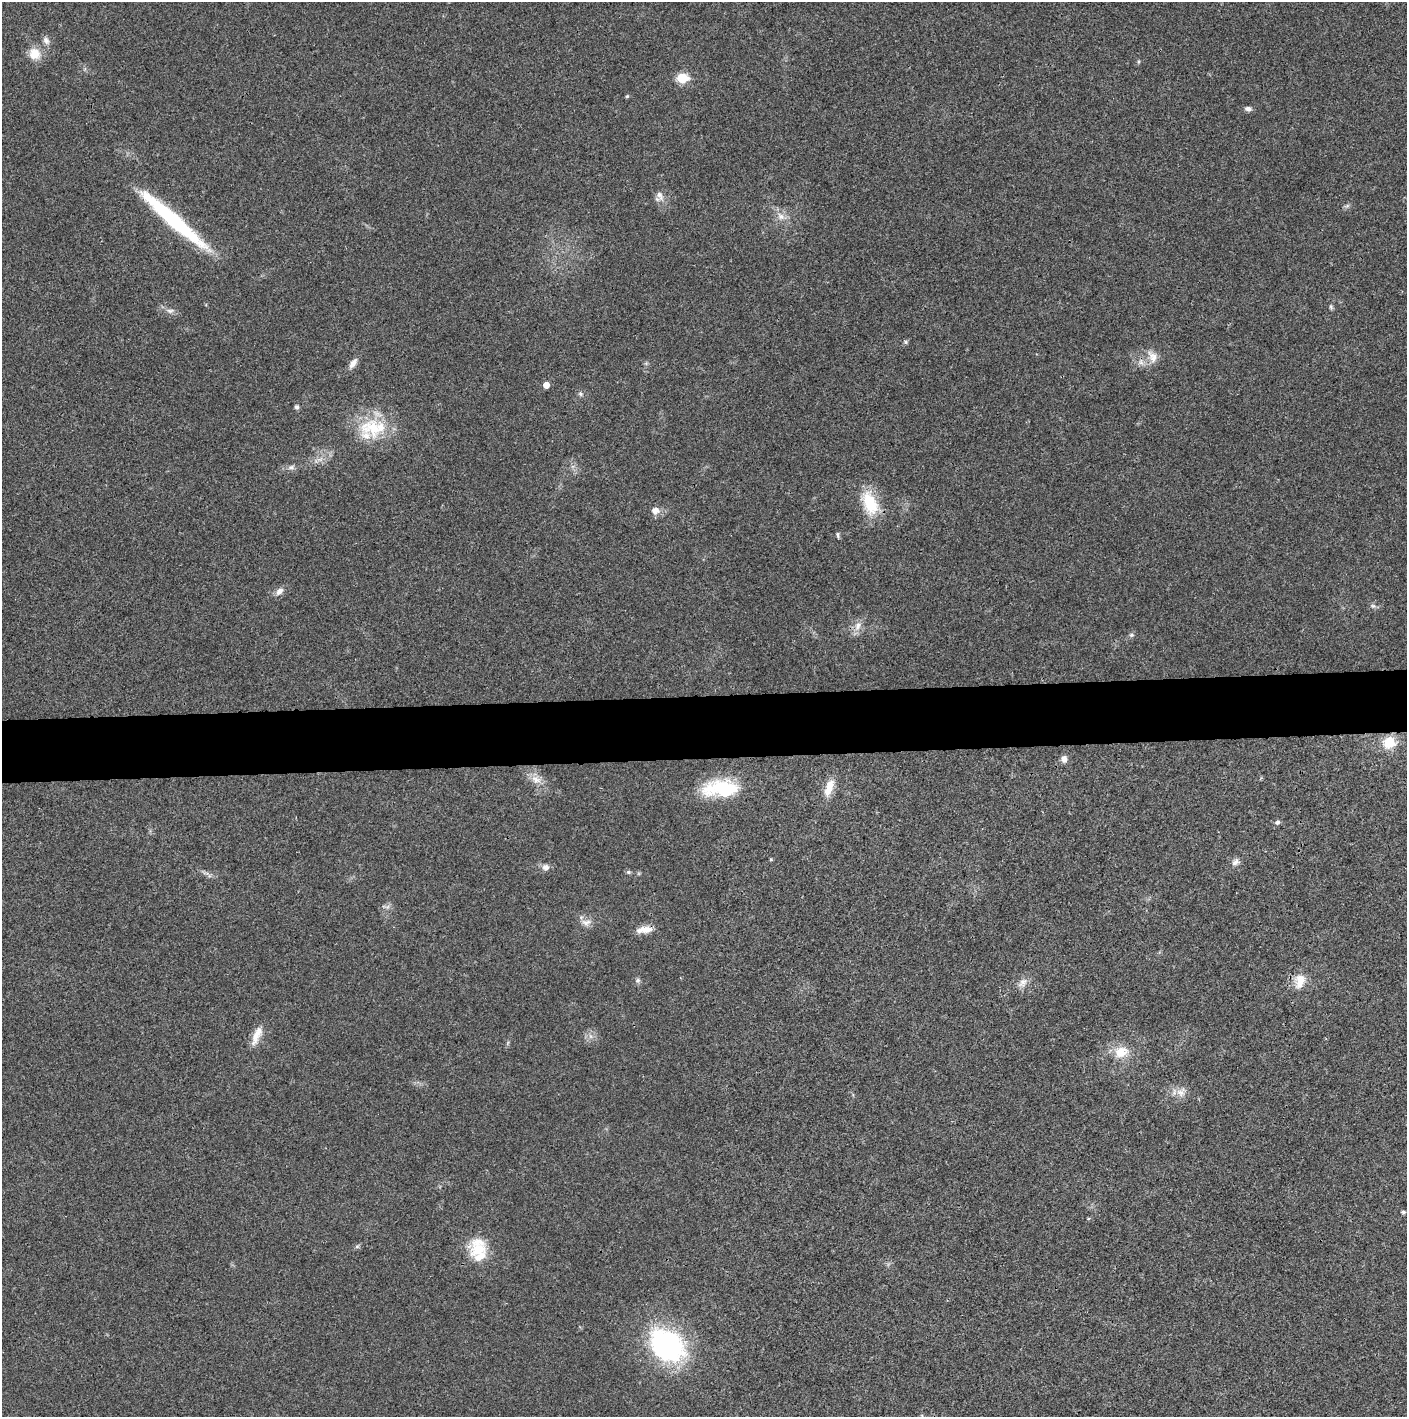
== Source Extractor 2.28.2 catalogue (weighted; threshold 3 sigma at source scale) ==
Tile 5 of 3 x 3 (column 2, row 2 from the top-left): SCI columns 1410-2814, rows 1415-2829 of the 4221 x 4243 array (HDU 1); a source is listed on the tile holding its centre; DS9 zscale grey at full resolution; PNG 1409 x 1419 px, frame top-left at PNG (2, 2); no overlay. Shown black and unused: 4% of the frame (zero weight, under 3 of 4 exposures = <1% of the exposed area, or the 3 px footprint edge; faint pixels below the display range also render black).
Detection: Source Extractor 2.28.2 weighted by HDU 2 'WHT'; one run over the whole footprint, this tile lists its part. Background 0.019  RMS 0.0051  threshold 0.0229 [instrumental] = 3 sigma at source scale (4.5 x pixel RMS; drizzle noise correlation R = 1.50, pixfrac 1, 0.05/0.05 arcsec/px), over >= 5 px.
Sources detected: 51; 1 inside a brighter listed object's ellipse — not listed separately; the other 50 listed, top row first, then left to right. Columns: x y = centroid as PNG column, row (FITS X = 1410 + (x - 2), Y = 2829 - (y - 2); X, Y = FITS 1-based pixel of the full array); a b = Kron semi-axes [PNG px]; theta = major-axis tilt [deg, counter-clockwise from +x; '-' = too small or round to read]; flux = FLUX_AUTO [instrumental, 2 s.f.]
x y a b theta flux
46 40 11 8 -59 2.3
35 54 16 15 - 7.5
682 78 6 5 - 26
627 96 5 4 - 0.65
1248 109 9 6 -3 1.7
660 196 16 8 -61 3.4
1347 206 7 4 19 0.96
781 216 11 8 -41 3.6
173 220 90 12 -41 55
1331 307 7 5 85 0.85
170 311 10 6 0 1.9
906 342 6 5 - 0.89
1152 357 18 11 -64 5.2
1141 362 8 6 -47 2
353 363 15 7 54 3.2
546 385 5 5 - 4.3
580 394 7 5 -60 0.99
297 407 5 5 - 1.5
373 428 35 26 -14 26
291 467 10 6 17 1.7
870 503 33 18 -70 18
655 510 7 6 - 4.3
837 535 8 4 -81 0.9
279 591 11 8 45 3
1373 606 6 5 - 1.1
858 626 15 8 67 4
1131 635 6 5 - 0.99
1389 743 13 12 - 12
1064 759 8 7 - 2.6
536 779 15 10 -34 5.1
721 788 44 20 2 32
829 788 24 10 70 7.9
1277 822 6 6 - 1.1
771 859 4 4 - 0.56
1235 862 12 7 46 2.3
546 867 8 7 - 2.6
628 872 6 5 - 0.87
586 922 14 8 1 3.3
644 929 21 8 7 5.3
638 980 7 6 - 1.2
1300 981 20 12 76 7.6
1023 982 16 9 44 3.8
256 1035 27 9 66 6.2
1121 1052 19 14 19 9.6
1181 1092 15 12 36 4.7
1403 1212 4 4 - 1.1
1089 1218 4 3 - 0.55
357 1246 6 4 1 0.82
478 1247 28 23 67 16
667 1345 38 29 -42 88
Overlapping masked pixels (flux is a lower limit): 1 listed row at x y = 644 929